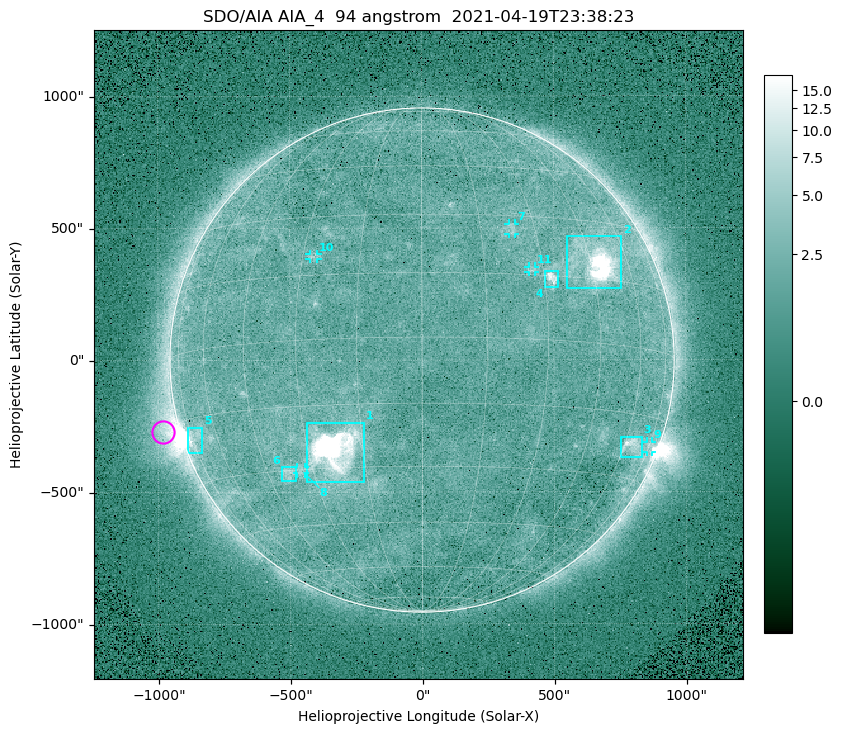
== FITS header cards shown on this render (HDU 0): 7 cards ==
TELESCOP= 'SDO/AIA '
INSTRUME= 'AIA_4   '
WAVELNTH=                   94
WAVEUNIT= 'angstrom'
DATE-OBS= '2021-04-19T23:38:23.12'
CTYPE1  = 'HPLN-TAN'
CTYPE2  = 'HPLT-TAN'

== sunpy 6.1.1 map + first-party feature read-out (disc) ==
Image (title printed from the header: SDO/AIA AIA_4  94 angstrom  2021-04-19T23:38:23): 512 x 512 px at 4.8 arcsec/px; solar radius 955 arcsec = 199 px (full disc in frame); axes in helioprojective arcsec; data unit not stated in the header (colour bar unlabelled)
Orientation: roll -0.137 deg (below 1 deg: not rotated)
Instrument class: DISC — disc imager (sunpy class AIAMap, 94 A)
Bright regions (active regions / flare kernels): reference = the median radial profile (limb darkening/brightening removed); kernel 5 px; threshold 5 sigma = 2.58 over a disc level ~1.77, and >= 1.15x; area >= 9 px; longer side >= 5 px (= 24 arcsec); searched inside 0.97 R_sun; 11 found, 11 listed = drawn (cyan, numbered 1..; 5 of them under ~33 arcsec drawn as corner ticks so the feature stays visible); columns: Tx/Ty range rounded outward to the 10 arcsec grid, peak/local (2 s.f.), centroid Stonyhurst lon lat
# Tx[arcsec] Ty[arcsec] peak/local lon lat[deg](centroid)
1 -440..-220 -460..-230 1088 -23 -26
2 550..760 270..470 63 +47 +19
3 750..830 -370..-290 4.8 +64 -22
4 460..520 270..340 6.5 +32 +14
5 -890..-830 -350..-250 6.1 -72 -19
6 -540..-480 -460..-400 3.2 -38 -31
7 330..360 470..520 2.8 +23 +26
8 -480..-440 -430..-400 2.6 -34 -30
9 850..870 -350..-310 3 +75 -22
10 -430..-390 380..410 2.8 -27 +20
11 400..430 330..360 2.9 +27 +16
Off-limb structures (1.02-1.3 R_sun): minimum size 50 px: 7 found; the strongest spans PA ~90..115 deg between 1.02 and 1.22 R_sun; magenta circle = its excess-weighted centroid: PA ~105 deg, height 1.07 R_sun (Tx ~-980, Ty ~-270 arcsec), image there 4.8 x the reference